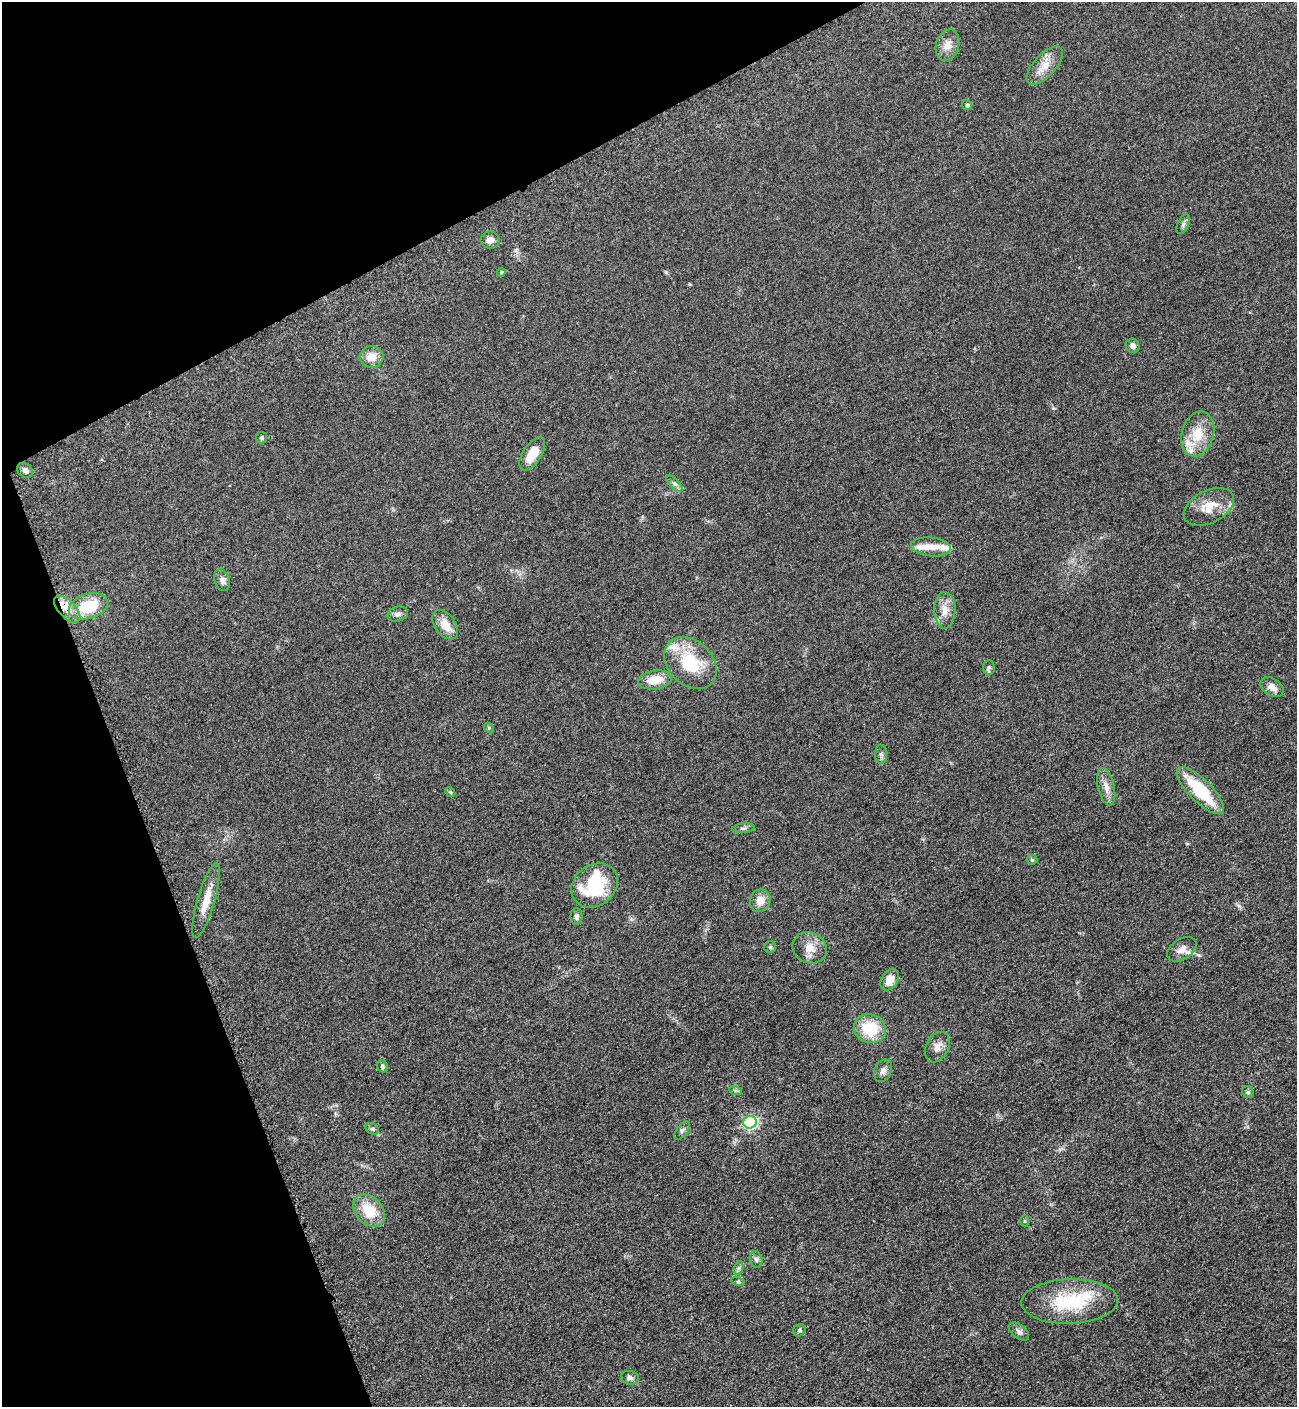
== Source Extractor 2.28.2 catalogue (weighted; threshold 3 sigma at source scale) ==
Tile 5 of 4 x 4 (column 1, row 2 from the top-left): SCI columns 299-1593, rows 2876-4280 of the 5669 x 5702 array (HDU 1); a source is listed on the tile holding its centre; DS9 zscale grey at full resolution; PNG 1299 x 1409 px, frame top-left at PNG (2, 2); each listed source drawn as its Kron ellipse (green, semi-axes under 4 px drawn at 4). Shown black and unused: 21% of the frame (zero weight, under 3 of 5 exposures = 4% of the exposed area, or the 3 px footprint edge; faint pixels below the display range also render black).
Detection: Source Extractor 2.28.2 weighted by HDU 2 'WHT'; one run over the whole footprint, this tile lists its part. Background 0.0527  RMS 0.0062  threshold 0.0278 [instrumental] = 3 sigma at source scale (4.5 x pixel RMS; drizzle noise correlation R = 1.50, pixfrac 1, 0.05/0.05 arcsec/px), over >= 5 px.
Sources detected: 66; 1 inside a brighter object's white glare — neither listed nor drawn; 7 inside a brighter listed object's ellipse — not listed separately; the other 58 listed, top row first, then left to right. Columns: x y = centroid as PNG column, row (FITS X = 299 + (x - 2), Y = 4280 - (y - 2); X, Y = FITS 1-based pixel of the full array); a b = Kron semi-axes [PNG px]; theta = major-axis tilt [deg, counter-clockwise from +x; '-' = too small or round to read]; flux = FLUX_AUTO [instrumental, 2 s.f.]
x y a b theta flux
947 45 16 11 73 5.6
1045 66 24 11 47 8.4
967 105 5 5 - 1.6
1183 224 10 5 65 1.6
490 240 10 8 1 3.9
501 272 4 3 - 0.75
1133 346 7 6 - 2.6
372 357 12 11 - 7.3
1198 434 23 16 73 14
261 438 6 5 - 0.96
532 454 19 9 57 12
25 470 8 6 -42 1.8
675 484 10 4 -44 1.6
1209 507 27 16 27 12
931 547 20 9 -6 6.7
222 580 11 7 -73 2.9
88 606 20 12 18 24
67 609 16 8 -46 6.8
945 610 18 10 89 6.8
398 614 10 7 14 2.4
445 625 16 10 -54 8.4
690 663 30 22 -44 30
989 667 7 6 - 1.4
655 680 17 9 9 11
1272 687 12 8 -33 4.1
489 728 6 4 -47 0.73
881 754 9 6 -89 1.8
1106 787 19 8 -76 5.4
1200 791 31 11 -45 33
450 792 5 4 - 0.73
743 828 11 5 6 1.6
1032 860 5 5 - 0.86
595 885 25 20 37 36
206 901 39 8 74 11
760 901 11 10 - 6.2
576 917 8 6 89 1.9
770 947 6 6 - 1.1
810 948 18 15 -24 8.1
1182 949 16 10 33 4.7
890 979 12 8 58 7.3
870 1029 16 14 -19 23
937 1047 16 11 63 4.7
382 1066 6 5 - 1.1
883 1071 12 8 64 2.9
736 1091 6 4 -17 0.97
1248 1092 6 5 - 1.1
750 1122 7 6 - 94
372 1129 7 5 -29 1.1
682 1131 10 5 52 1.7
369 1211 18 13 -45 16
1025 1221 6 4 89 0.76
756 1259 8 6 -73 1.6
738 1268 7 4 71 1.3
738 1282 7 4 -18 0.88
1070 1301 48 22 2 39
799 1330 6 6 - 1.2
1019 1331 12 7 -37 2.2
630 1378 9 6 -14 2.1
Overlapping masked pixels (flux is a lower limit): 1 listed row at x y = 67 609
Unlisted compact peaks at least as high as the median listed source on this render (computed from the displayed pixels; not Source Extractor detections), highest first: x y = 1239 906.